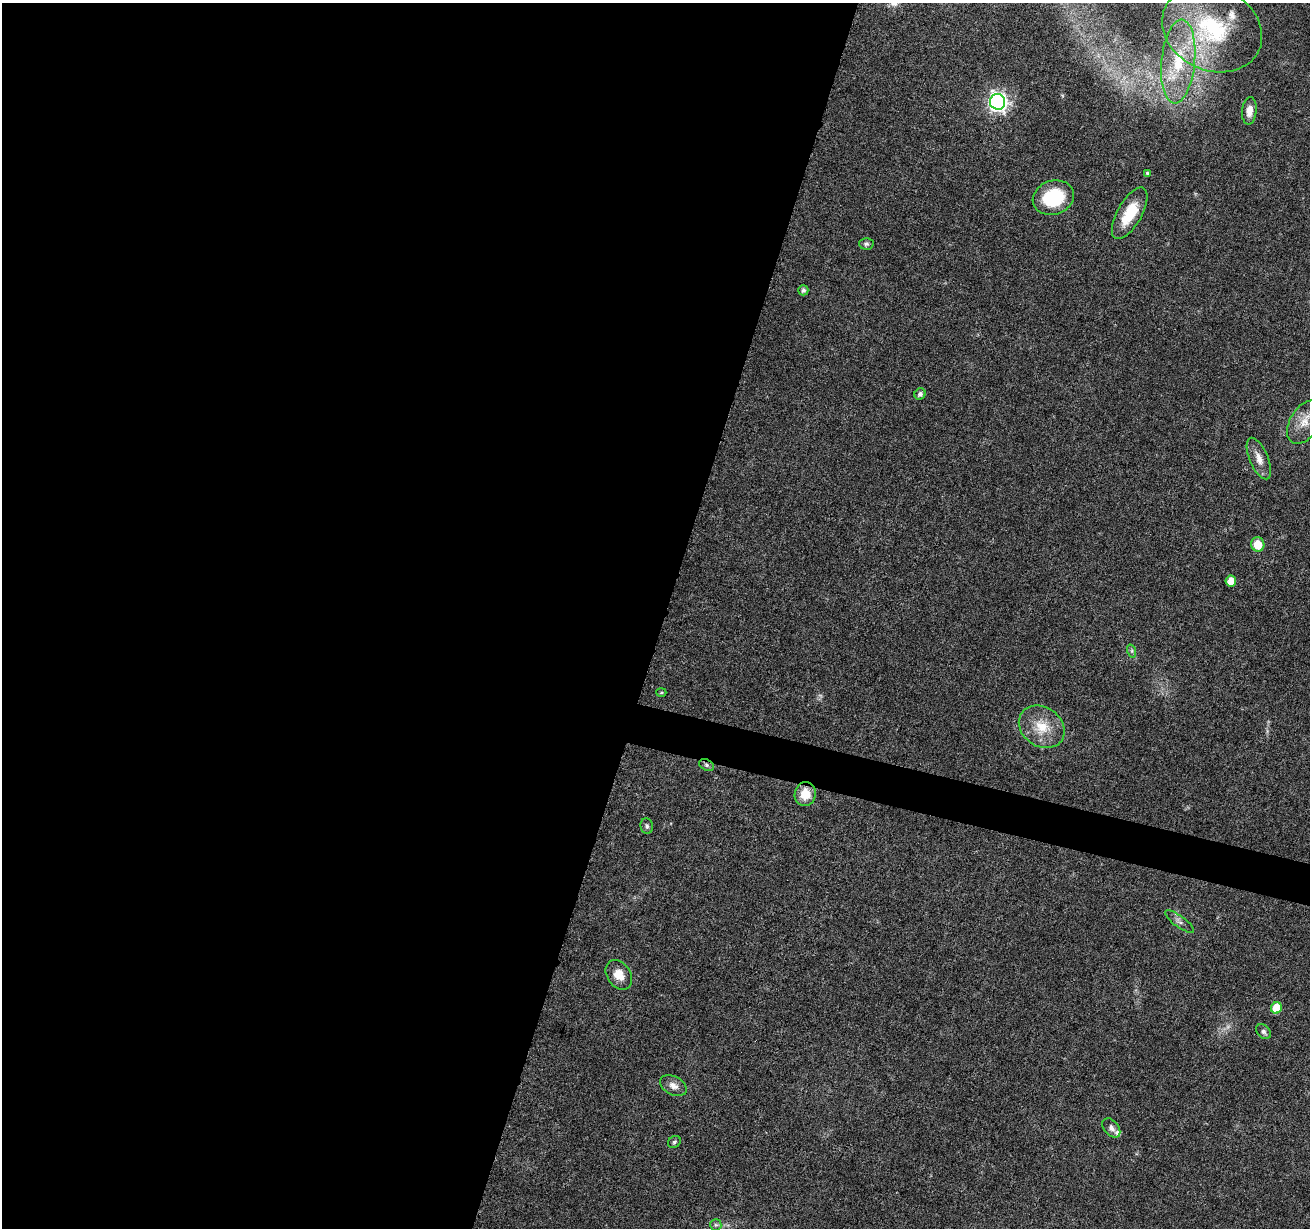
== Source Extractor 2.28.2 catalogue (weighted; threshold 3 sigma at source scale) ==
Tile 5 of 4 x 4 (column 1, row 2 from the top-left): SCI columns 1-1308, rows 2672-3897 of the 5239 x 5405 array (HDU 1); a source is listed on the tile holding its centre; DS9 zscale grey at full resolution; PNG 1312 x 1230 px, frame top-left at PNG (2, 3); each listed source drawn as its Kron ellipse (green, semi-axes under 4 px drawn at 4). Shown black and unused: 52% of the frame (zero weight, under 3 of 6 exposures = <1% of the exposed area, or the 3 px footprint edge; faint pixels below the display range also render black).
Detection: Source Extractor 2.28.2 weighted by HDU 2 'WHT'; one run over the whole footprint, this tile lists its part. Background 0.0128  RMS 0.0022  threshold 0.00881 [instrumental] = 3 sigma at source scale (4.09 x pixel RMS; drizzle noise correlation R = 1.36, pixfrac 0.8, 0.0396/0.0396 arcsec/px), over >= 5 px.
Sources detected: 33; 2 too faint to see at this stretch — neither listed nor drawn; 3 inside a brighter listed object's ellipse — not listed separately; the other 28 listed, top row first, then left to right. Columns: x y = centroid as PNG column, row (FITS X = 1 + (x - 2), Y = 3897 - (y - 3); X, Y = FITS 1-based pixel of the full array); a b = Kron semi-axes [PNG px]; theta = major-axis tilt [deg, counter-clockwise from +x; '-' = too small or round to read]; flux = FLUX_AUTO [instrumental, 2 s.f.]
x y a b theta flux
1212 29 51 41 -24 25
1178 61 42 17 84 11
998 102 8 7 - 82
1249 111 14 7 83 1.7
1147 173 4 3 - 0.3
1053 198 21 17 19 9.8
1130 213 29 12 60 5.8
866 244 7 6 - 0.48
803 290 5 5 - 0.55
920 394 6 5 - 0.7
1304 422 24 14 60 3.7
1259 459 22 9 -67 2.1
1258 544 7 6 - 3.3
1231 581 5 5 - 1.8
1132 651 7 4 -72 0.38
661 693 5 3 - 0.23
1042 727 24 19 -36 5.3
707 765 8 5 -28 0.45
805 794 12 10 80 3.4
647 826 8 6 -81 0.5
1179 921 17 5 -36 0.89
619 975 16 11 -55 2.6
1276 1008 6 5 - 4.5
1263 1032 8 6 -43 0.62
673 1086 14 9 -27 1.4
1111 1128 11 7 -49 0.89
674 1142 7 5 33 0.39
716 1225 6 5 - 0.4
Overlapping masked pixels (flux is a lower limit): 1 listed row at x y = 707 765
Isophote crosses this tile's border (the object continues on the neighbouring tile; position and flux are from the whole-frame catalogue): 1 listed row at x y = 1304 422